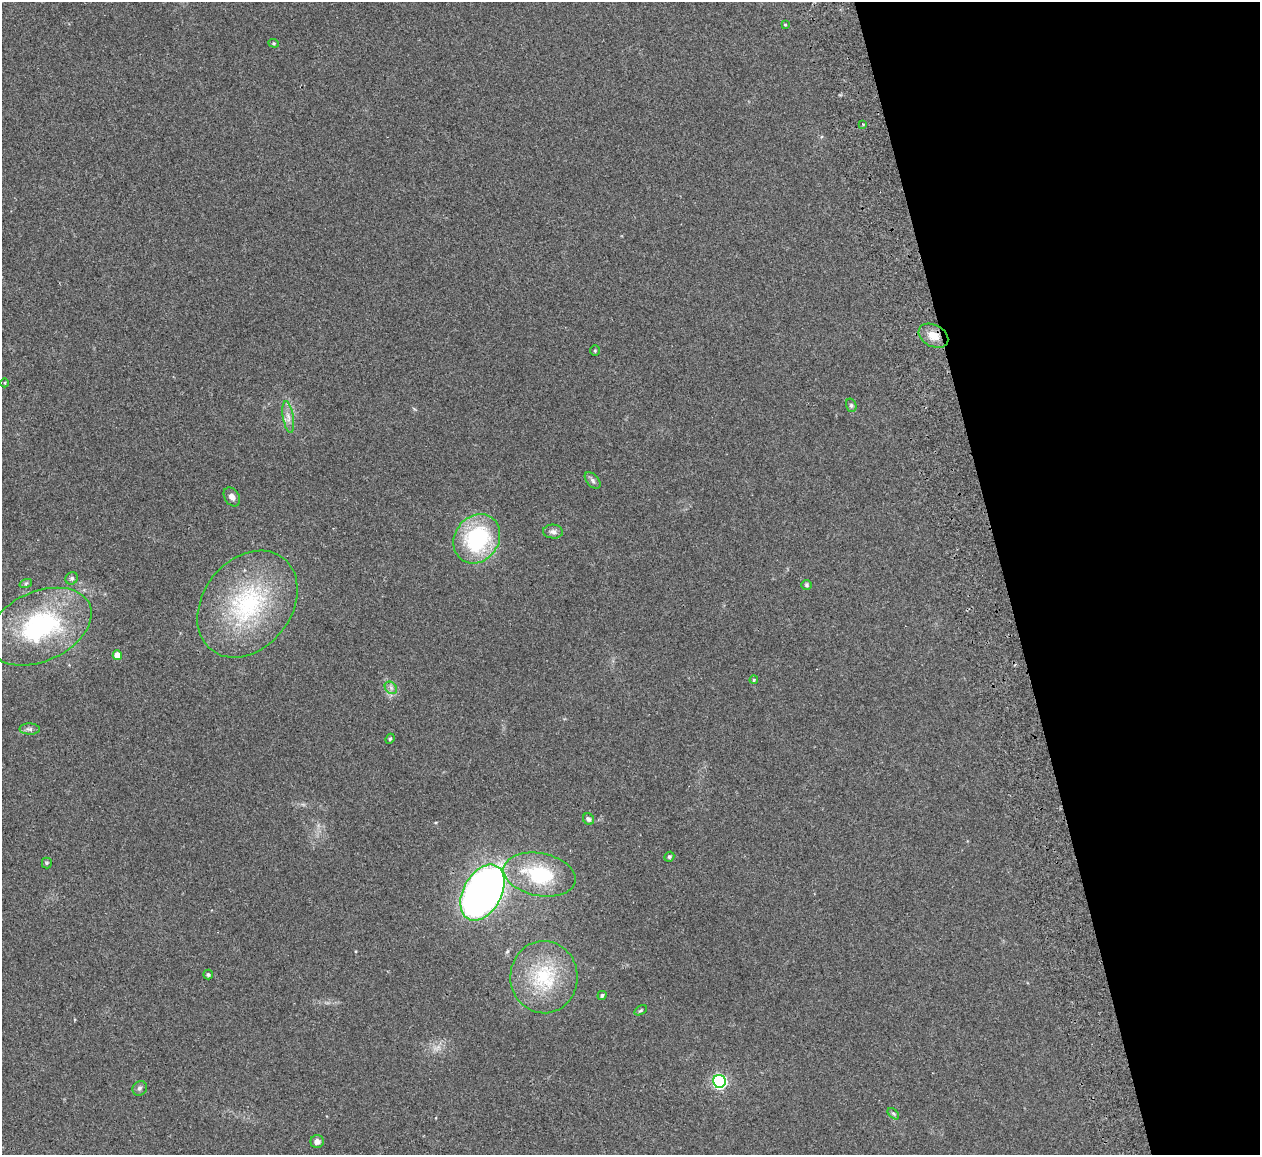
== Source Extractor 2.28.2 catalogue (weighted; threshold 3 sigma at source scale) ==
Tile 12 of 4 x 4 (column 4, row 3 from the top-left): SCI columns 3831-5088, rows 1306-2458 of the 5088 x 5029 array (HDU 1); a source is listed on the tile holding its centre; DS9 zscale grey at full resolution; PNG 1262 x 1157 px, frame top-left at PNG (2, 2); each listed source drawn as its Kron ellipse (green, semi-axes under 4 px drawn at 4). Shown black and unused: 20% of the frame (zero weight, under 2 of 3 exposures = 3% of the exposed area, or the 3 px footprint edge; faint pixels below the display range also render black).
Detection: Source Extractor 2.28.2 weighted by HDU 2 'WHT'; one run over the whole footprint, this tile lists its part. Background 0.0722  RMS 0.0088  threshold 0.0395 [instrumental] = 3 sigma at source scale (4.5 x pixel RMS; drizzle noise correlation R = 1.50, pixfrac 1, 0.05/0.05 arcsec/px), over >= 5 px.
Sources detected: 36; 1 inside a brighter object's white glare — neither listed nor drawn; the other 35 listed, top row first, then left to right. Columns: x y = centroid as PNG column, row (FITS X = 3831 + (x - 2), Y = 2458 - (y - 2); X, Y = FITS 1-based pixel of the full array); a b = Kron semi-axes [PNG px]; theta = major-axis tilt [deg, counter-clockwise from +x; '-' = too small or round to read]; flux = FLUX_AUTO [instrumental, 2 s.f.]
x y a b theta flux
785 25 4 4 - 0.93
274 43 5 4 - 1.1
863 124 3 2 - 0.87
933 336 16 11 -28 11
595 351 5 4 - 1.1
5 383 4 3 - 0.67
851 405 7 5 -76 1.6
288 417 16 5 -80 5.3
593 480 10 6 -47 2.4
232 497 10 7 -57 4.2
553 532 10 7 -3 3.6
477 539 26 22 55 87
72 578 6 6 - 2.3
26 583 6 4 19 1.2
806 585 5 5 - 1.2
247 604 58 44 52 110
39 627 55 34 24 130
117 655 5 4 - 11
754 680 4 3 - 0.96
391 688 7 5 -46 2.4
30 729 10 5 -1 2.8
390 739 5 4 - 1.2
589 819 6 5 - 2.5
669 857 5 4 - 1.4
47 863 5 5 - 1.1
540 875 36 21 -11 64
482 893 30 19 61 610
208 975 5 4 - 1.6
544 977 36 33 -88 56
602 995 5 4 - 1.6
641 1010 7 4 31 1.1
719 1081 6 6 - 160
140 1088 8 6 44 2.3
893 1114 7 4 -45 1.5
317 1142 7 6 - 4.1
Overlapping masked pixels (flux is a lower limit): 1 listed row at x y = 933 336